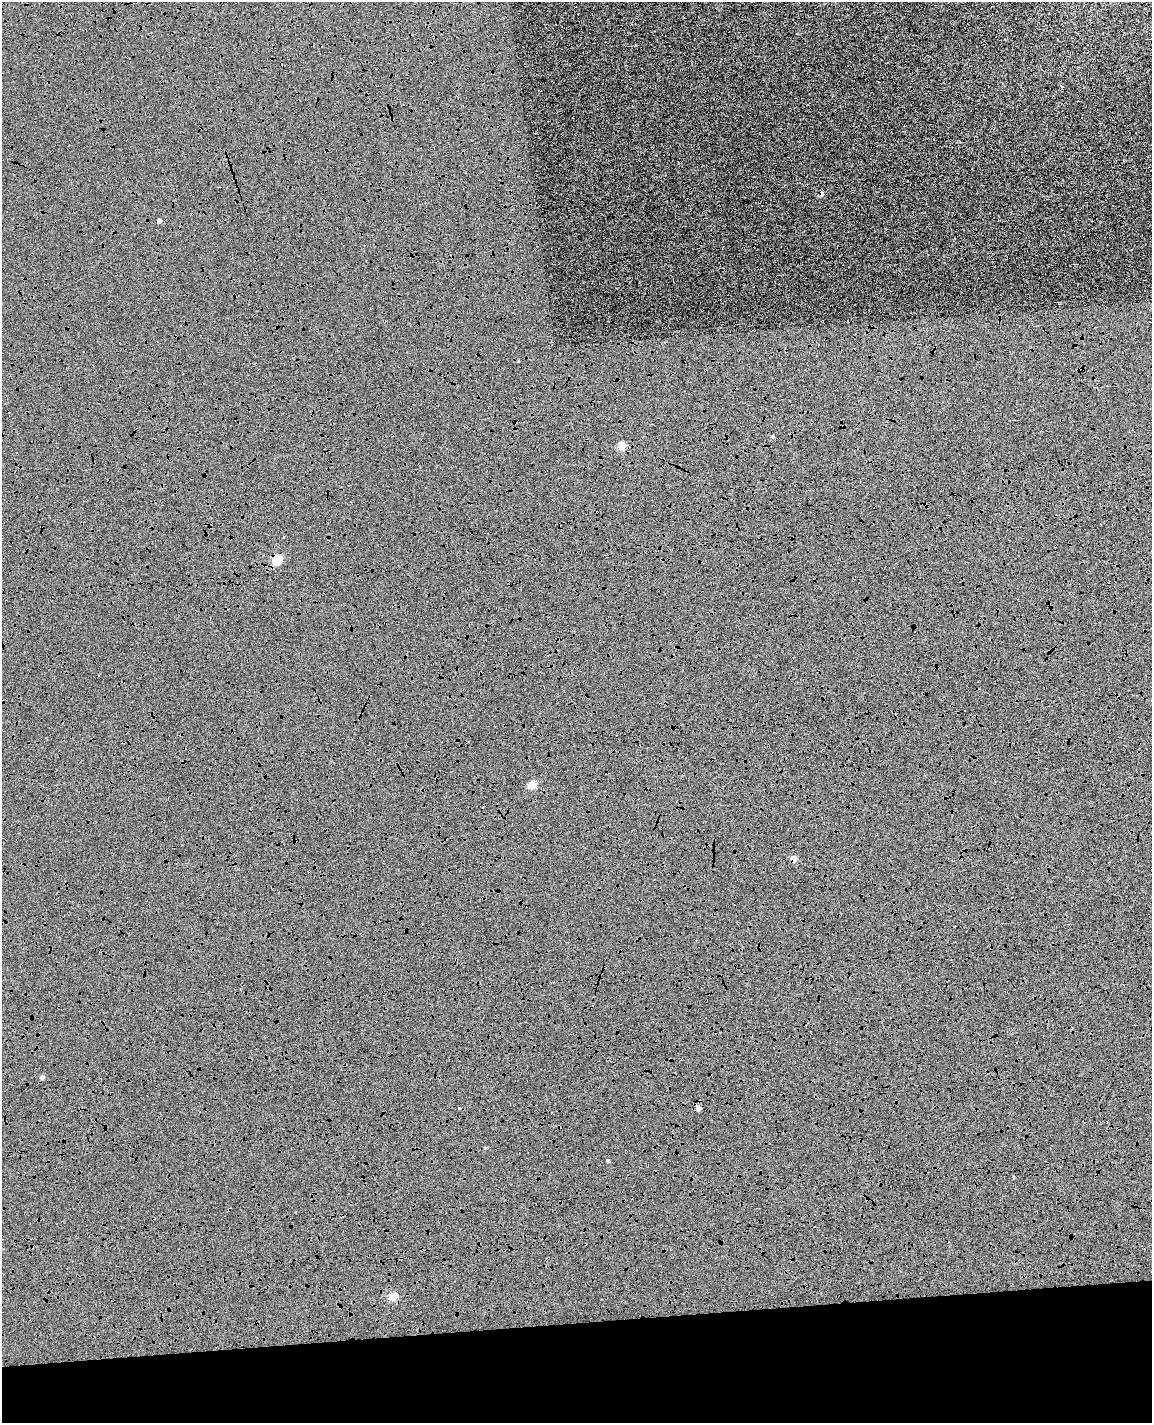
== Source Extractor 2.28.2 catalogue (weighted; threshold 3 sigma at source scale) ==
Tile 10 of 4 x 3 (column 2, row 3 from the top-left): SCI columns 1207-2356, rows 139-1559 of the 4714 x 4645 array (HDU 1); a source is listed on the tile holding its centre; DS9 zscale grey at full resolution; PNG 1154 x 1425 px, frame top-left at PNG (2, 2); no overlay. Shown black and unused: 8% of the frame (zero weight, under 4 of 8 exposures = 6% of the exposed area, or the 3 px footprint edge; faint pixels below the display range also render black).
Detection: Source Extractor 2.28.2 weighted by HDU 2 'WHT'; one run over the whole footprint, this tile lists its part. Background 0.00602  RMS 0.0054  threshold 0.022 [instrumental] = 3 sigma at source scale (4.09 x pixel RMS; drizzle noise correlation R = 1.36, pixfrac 0.8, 0.05/0.05 arcsec/px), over >= 5 px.
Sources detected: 14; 2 cosmic-ray / hot-pixel residue — not listed; the other 12 listed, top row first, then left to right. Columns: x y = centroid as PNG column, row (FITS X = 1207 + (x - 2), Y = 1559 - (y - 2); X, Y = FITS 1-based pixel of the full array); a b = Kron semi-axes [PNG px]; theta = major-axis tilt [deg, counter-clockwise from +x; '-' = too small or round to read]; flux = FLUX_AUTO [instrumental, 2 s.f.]
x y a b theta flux
822 194 6 3 80 1.3
159 221 4 4 - 2
772 437 4 4 - 0.54
622 446 5 4 - 11
277 559 5 5 - 26
532 785 5 4 - 15
794 858 4 4 - 8
42 1077 5 5 - 1.4
459 1108 3 3 - 2.2
698 1108 5 4 - 2.6
608 1161 3 3 - 0.87
393 1297 5 5 - 16
Overlapping masked pixels (flux is a lower limit): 2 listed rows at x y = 277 559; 794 858